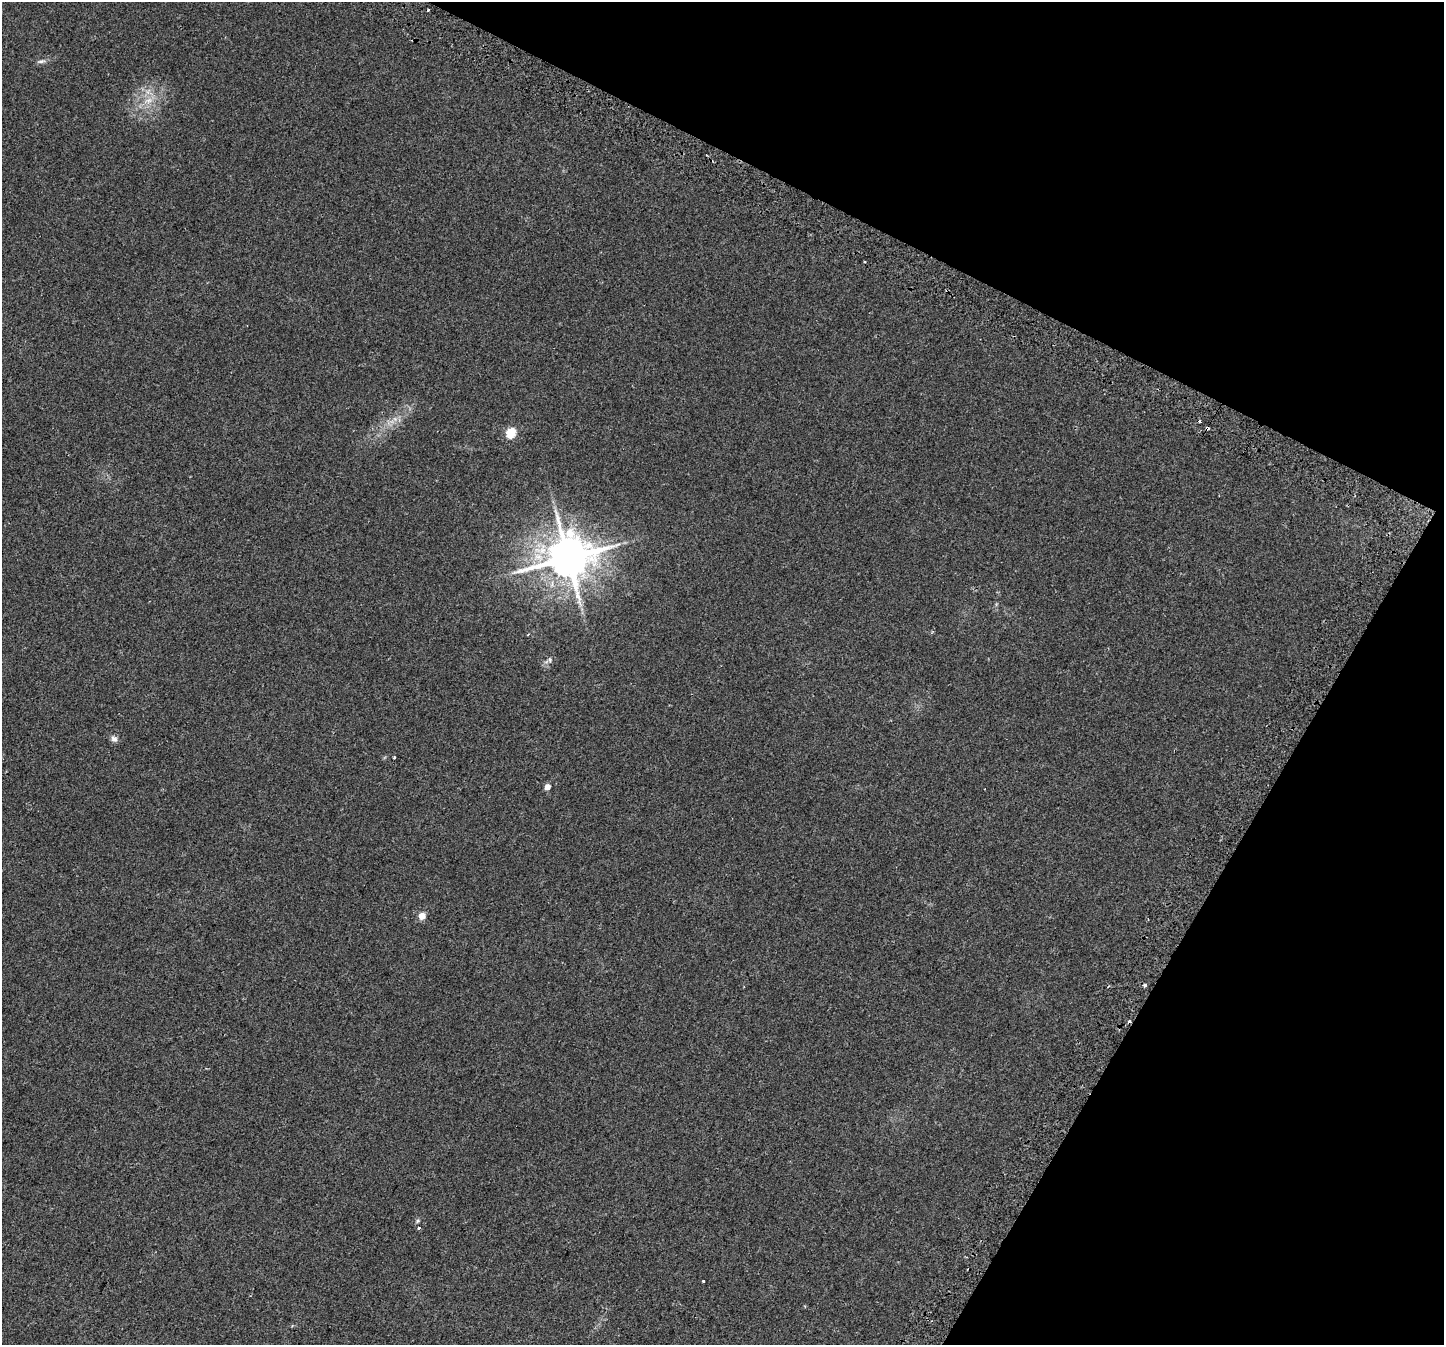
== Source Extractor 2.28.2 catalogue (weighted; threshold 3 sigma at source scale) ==
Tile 8 of 4 x 4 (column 4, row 2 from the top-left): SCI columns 4392-5833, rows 3026-4368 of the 5890 x 5987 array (HDU 1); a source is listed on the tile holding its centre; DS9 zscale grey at full resolution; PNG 1446 x 1347 px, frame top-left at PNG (2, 2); no overlay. Shown black and unused: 24% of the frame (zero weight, under 2 of 3 exposures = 4% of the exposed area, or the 3 px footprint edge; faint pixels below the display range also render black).
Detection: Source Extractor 2.28.2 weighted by HDU 2 'WHT'; one run over the whole footprint, this tile lists its part. Background 0.0629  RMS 0.0063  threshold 0.0284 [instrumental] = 3 sigma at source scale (4.5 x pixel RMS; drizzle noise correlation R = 1.50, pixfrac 1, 0.0396/0.0396 arcsec/px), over >= 5 px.
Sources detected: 20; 5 cosmic-ray / hot-pixel residue — not listed; the other 15 listed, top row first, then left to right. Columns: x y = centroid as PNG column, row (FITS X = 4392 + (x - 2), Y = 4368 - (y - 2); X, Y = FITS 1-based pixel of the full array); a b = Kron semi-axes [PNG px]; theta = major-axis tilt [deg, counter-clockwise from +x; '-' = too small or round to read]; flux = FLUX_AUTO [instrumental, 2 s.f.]
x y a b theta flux
41 61 11 5 13 1.8
148 91 9 4 45 1.9
148 100 14 7 13 5.2
395 419 7 5 -45 1.8
1207 428 4 3 - 4
511 433 6 5 - 28
568 558 13 12 - 2400
550 660 6 5 - 1.2
114 739 9 7 -44 2.2
394 757 3 2 - 0.55
547 787 5 4 - 5.8
422 916 5 4 - 10
1145 985 3 3 - 3.9
419 1228 3 3 - 1.4
703 1281 3 3 - 1.8
Overlapping masked pixels (flux is a lower limit): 1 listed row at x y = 1207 428